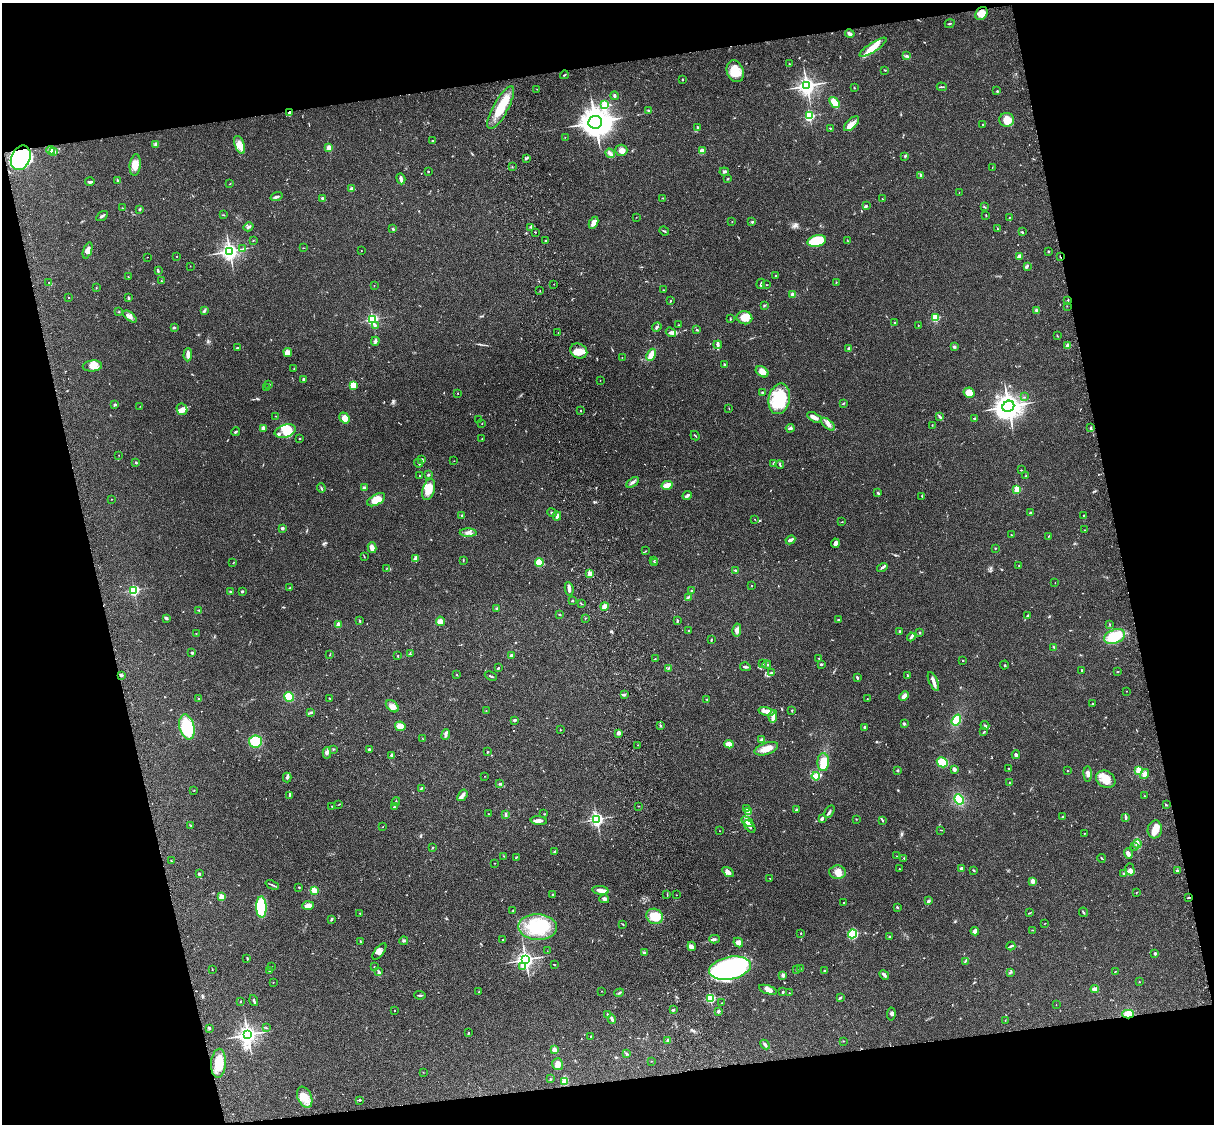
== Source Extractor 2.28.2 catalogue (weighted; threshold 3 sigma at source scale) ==
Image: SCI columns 121-4968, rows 278-4763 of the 5088 x 4927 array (HDU 1 of 3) = the unmasked area's bounding box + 8 px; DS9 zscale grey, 4 x 4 block average (1 PNG px = mean of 4 x 4 image px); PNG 1216 x 1126 px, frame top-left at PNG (2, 3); each listed source drawn as its Kron ellipse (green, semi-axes under 4 px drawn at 4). Shown black and unused: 25% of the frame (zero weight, under 3 of 4 exposures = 6% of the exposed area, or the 3 px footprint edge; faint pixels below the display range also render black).
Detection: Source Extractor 2.28.2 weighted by HDU 2 'WHT'. Background 0.096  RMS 0.0063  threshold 0.0284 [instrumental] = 3 sigma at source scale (4.5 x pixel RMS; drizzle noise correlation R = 1.50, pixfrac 1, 0.05/0.05 arcsec/px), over >= 5 px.
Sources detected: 639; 1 too faint to see at this stretch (4 x 4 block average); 5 inside a brighter object's white glare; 1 cosmic-ray / hot-pixel residue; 1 long thin detection or spike segment (spike, bleed or trail) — neither listed nor drawn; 15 coinciding with a brighter row at this scale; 47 inside a brighter listed object's ellipse — not listed separately; of the other 569, all 500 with FLUX_AUTO >= 1.02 (the completeness limit of this list) listed and drawn (69 fainter detections not listed), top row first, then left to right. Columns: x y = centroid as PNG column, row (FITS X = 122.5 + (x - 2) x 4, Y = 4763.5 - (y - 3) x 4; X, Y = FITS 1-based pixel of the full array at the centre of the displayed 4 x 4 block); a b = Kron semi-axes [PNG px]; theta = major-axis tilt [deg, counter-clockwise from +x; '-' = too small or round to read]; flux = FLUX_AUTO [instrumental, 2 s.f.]
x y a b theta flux
981 14 7 5 53 33
950 24 5 2 - 3.2
850 34 5 3 - 9.2
873 47 16 4 33 53
906 56 3 2 - 4.4
789 63 2 2 - 1.9
885 70 2 2 - 2.5
735 71 11 8 -69 68
564 75 4 2 - 2.6
683 79 3 2 - 1.9
807 86 3 3 - 1500
942 87 5 2 - 3.8
854 88 2 2 - 1.8
537 89 2 2 - 1
997 91 3 2 - 2.1
614 96 4 2 - 6.4
834 103 6 3 -54 43
605 105 2 2 - 180
501 108 24 7 61 110
648 110 3 2 - 2.5
289 112 2 2 - 4.2
809 116 2 2 - 430
1007 120 7 7 - 45
595 122 7 6 - 4600
852 124 9 5 44 22
983 124 2 2 - 5.6
697 127 2 2 - 9.1
830 128 2 2 - 3
565 137 2 2 - 1.4
432 140 2 2 - 1.6
156 144 4 3 - 6.7
240 145 9 4 -70 23
329 148 2 2 - 84
51 150 4 4 - 13
621 150 6 5 - 21
702 151 3 3 - 20
53 152 2 2 - 37
610 153 5 3 - 12
905 156 3 2 - 3.5
21 158 13 9 67 210
527 158 4 2 - 4.2
135 165 11 5 84 34
512 167 2 2 - 1
992 167 2 2 - 1.1
428 171 2 2 - 6
724 172 5 2 - 6.1
921 175 3 3 - 7.1
401 179 6 3 -71 10
728 179 2 2 - 2.8
117 180 3 2 - 3.2
90 182 5 2 - 7.8
230 184 2 2 - 2.3
352 189 3 2 - 11
959 192 2 2 - 1.5
276 197 6 2 18 9.2
323 198 3 2 - 8.1
663 198 2 2 - 1.8
882 199 2 2 - 1.5
866 206 3 2 - 3.7
984 207 4 2 - 1.8
122 208 2 2 - 2.7
140 209 3 2 - 3.4
224 215 3 2 - 2
986 215 3 2 - 2
102 216 6 2 32 8.4
636 217 2 2 - 1.2
1009 217 2 2 - 1.2
732 222 2 2 - 1.4
752 222 2 2 - 2.3
594 223 6 3 63 25
249 227 5 2 - 5.9
531 227 2 2 - 3.1
393 229 3 2 - 4.9
997 229 3 2 - 2.1
664 231 5 2 - 4.1
535 232 2 2 - 2.1
1022 232 2 2 - 4.6
253 240 2 2 - 1
545 241 2 2 - 4.5
817 241 9 5 14 120
848 241 2 2 - 1.2
303 248 2 2 - 1.4
242 249 3 2 - 2.5
88 250 8 4 71 20
230 251 3 3 - 1500
361 251 2 2 - 1
1048 251 2 2 - 8.6
177 256 2 2 - 1.6
1020 256 3 2 - 8.8
1060 256 2 2 - 9.9
147 257 2 2 - 1.1
190 266 2 2 - 1.2
1027 266 3 2 - 4.5
158 271 3 2 - 2
776 275 2 2 - 2.3
128 277 2 2 - 1.8
161 281 2 2 - 1.5
49 282 2 2 - 2.5
836 282 2 2 - 1.4
554 284 2 2 - 1.2
761 284 5 2 - 6
374 285 2 2 - 1.1
767 285 2 2 - 1.3
96 288 2 2 - 1.5
663 290 2 2 - 1.6
540 291 2 2 - 2
792 295 2 2 - 28
68 297 2 2 - 1.5
128 298 3 2 - 3.2
1068 300 2 2 - 2.8
670 301 2 2 - 1.9
764 305 3 2 - 1.8
1067 306 2 2 - 1.1
204 311 4 2 - 5.2
1037 311 3 3 - 8.6
119 312 2 2 - 2.5
130 317 8 3 -40 14
744 318 8 6 -12 45
936 318 2 2 - 240
372 319 2 2 - 630
730 319 3 2 - 3
895 323 2 2 - 2.1
375 325 2 2 - 4.5
679 325 2 2 - 2.3
918 325 2 2 - 1.2
174 327 2 2 - 5.9
657 327 5 2 - 7.5
697 330 2 2 - 3
671 332 5 3 - 7.6
558 333 2 2 - 1.1
1057 336 2 2 - 1.2
375 341 4 3 - 6.2
718 345 4 3 - 7.1
1068 345 2 2 - 85
954 346 3 2 - 3.5
237 348 2 2 - 3.1
849 349 2 2 - 35
579 351 9 7 -25 35
288 352 4 4 - 24
188 355 7 3 89 19
651 355 6 3 65 30
622 357 2 2 - 2.3
724 365 2 2 - 4.5
92 366 10 5 6 25
294 369 2 2 - 1.4
762 372 7 5 -36 26
303 379 4 2 - 3.2
600 380 2 2 - 1.1
269 384 3 2 - 2.2
353 385 2 2 - 180
267 387 2 2 - 1.6
762 392 2 2 - 1.9
457 393 2 2 - 1.2
969 393 6 5 - 40
1024 397 2 2 - 2.2
779 399 15 10 77 190
843 403 4 2 - 3
115 405 2 2 - 5.7
140 406 2 2 - 1.1
1008 406 6 5 - 3300
729 408 2 2 - 1.6
182 409 6 5 - 16
580 411 2 2 - 6.6
275 416 2 2 - 1.2
940 416 4 2 - 4.7
814 417 8 3 -30 16
344 418 6 4 -53 30
975 418 3 2 - 4
479 419 2 2 - 1.4
482 424 2 2 - 1.6
828 424 8 4 -40 16
932 425 3 2 - 1.4
263 428 2 2 - 53
790 428 4 3 - 6.8
1091 428 3 2 - 6.5
285 431 11 6 16 86
236 432 4 2 - 4
695 436 5 2 - 2.5
299 439 2 2 - 2.4
482 439 2 2 - 1.4
119 455 2 2 - 1
421 459 2 2 - 2.7
454 461 2 2 - 1.1
136 463 3 2 - 3
418 463 4 2 - 3.2
773 464 3 2 - 4.9
780 464 4 2 - 4.6
1021 470 2 2 - 2.3
428 475 3 2 - 3
419 476 3 2 - 2.1
1026 476 3 2 - 2.3
632 482 7 3 35 9.8
667 485 5 3 - 36
321 488 4 2 - 4.7
364 488 4 3 - 8.1
429 489 11 6 73 60
1017 489 2 2 - 170
878 493 3 2 - 5.5
687 496 5 2 - 8.4
922 496 2 2 - 2.2
111 499 2 2 - 1.8
376 500 10 5 29 51
552 513 5 2 - 5.7
1030 513 3 2 - 3.5
1084 515 2 2 - 1.7
462 516 2 2 - 6.1
557 516 4 2 - 12
755 519 2 2 - 2.7
842 522 2 2 - 1.4
282 528 2 2 - 13
1085 530 2 2 - 1.9
468 533 8 3 -1 15
1011 535 2 2 - 1.4
1049 536 3 2 - 1.9
790 540 5 2 - 13
835 543 5 3 - 13
372 548 5 3 - 23
995 548 2 2 - 2.1
646 551 3 2 - 2.7
364 556 3 2 - 1.8
416 558 2 2 - 63
654 560 2 2 - 1.5
463 561 2 2 - 1.8
233 563 2 2 - 1.2
539 563 4 4 - 73
654 563 2 2 - 1.6
1019 566 2 2 - 1.1
882 567 5 2 - 7.7
386 569 2 2 - 1.1
735 570 3 2 - 4.2
590 574 2 2 - 110
1055 583 2 2 - 1.2
751 586 2 2 - 3.4
290 588 4 2 - 6.1
569 589 7 2 -81 14
134 590 2 2 - 430
692 590 3 2 - 3
231 591 3 2 - 3.1
242 591 2 2 - 5.9
688 597 3 2 - 3.5
572 601 2 2 - 3.3
581 604 3 2 - 2.5
605 606 4 4 - 14
497 608 2 2 - 3.3
199 610 2 2 - 3.9
560 614 3 2 - 2.3
1027 616 2 2 - 3.5
166 618 4 2 - 4.4
585 618 2 2 - 1.2
838 620 2 2 - 4.7
360 621 2 2 - 2.2
441 621 5 4 - 20
677 621 3 2 - 4.9
338 625 2 2 - 57
1110 625 2 2 - 1.2
689 630 2 2 - 1.4
737 630 6 4 79 18
899 631 2 2 - 3.7
196 633 2 2 - 1.5
920 633 2 2 - 4.4
1114 636 11 7 21 110
911 637 4 2 - 9.7
711 639 2 2 - 2.2
1054 647 3 2 - 3.6
192 653 2 2 - 5.2
410 654 3 2 - 2.7
330 655 2 2 - 1.6
511 655 2 2 - 5.8
398 656 3 2 - 2.8
655 659 2 2 - 2.2
819 659 2 2 - 1.7
962 660 2 2 - 1.4
763 664 2 2 - 1.1
767 664 4 2 - 5.6
821 664 3 2 - 4.4
1004 665 4 2 - 3
745 667 5 2 - 7.2
498 668 2 2 - 5.2
668 669 2 2 - 1.9
1082 670 2 2 - 3.6
1117 672 3 2 - 1.7
772 673 4 2 - 4.3
121 675 3 3 - 4.9
457 675 2 2 - 1.7
491 676 6 2 -25 4.3
907 676 2 2 - 2
857 677 3 2 - 4.7
933 681 10 3 -66 16
1126 691 2 2 - 1.2
625 695 3 2 - 4
904 696 5 3 - 18
289 697 5 4 - 80
199 699 2 2 - 2.8
330 699 2 2 - 1.6
707 699 3 2 - 3.2
867 699 2 2 - 1.4
1093 703 2 2 - 2.1
392 706 7 5 -40 18
486 711 2 2 - 1.2
766 711 8 3 -11 38
792 711 3 2 - 2.1
311 713 4 2 - 4.3
773 716 6 3 80 23
515 720 3 2 - 6
956 720 6 4 54 62
904 724 2 2 - 25
985 725 4 2 - 4.2
400 726 5 4 - 36
660 726 3 2 - 2.4
187 727 13 7 -76 180
864 727 2 2 - 5.9
560 730 2 2 - 3.8
984 732 3 2 - 2.8
618 733 3 3 - 10
446 735 5 3 - 8.1
423 739 3 2 - 1.2
762 740 3 2 - 18
255 741 6 6 - 99
729 744 4 4 - 26
638 745 2 2 - 1.8
333 749 2 2 - 1.8
369 749 3 2 - 4.7
766 749 12 6 20 36
487 752 2 2 - 6
327 753 6 3 -89 8.3
391 755 3 2 - 8.6
1016 755 4 3 - 7.6
823 762 9 5 89 70
942 762 5 5 - 84
1008 768 2 2 - 1.5
954 769 4 2 - 4.6
898 770 2 2 - 5.6
1067 771 2 2 - 1.6
1139 771 2 2 - 210
1088 774 7 3 -86 14
1145 774 5 4 - 17
484 776 2 2 - 1.1
816 776 4 3 - 62
287 777 5 2 - 5.2
1106 779 10 8 -30 41
1009 783 2 2 - 1.3
499 784 3 2 - 3.8
421 788 3 2 - 3.8
194 790 2 2 - 1.4
462 795 6 3 53 10
289 796 3 2 - 3.1
1144 796 2 2 - 1.2
959 799 5 3 - 88
396 802 4 2 - 3.3
339 804 2 2 - 1.2
1166 805 2 2 - 4.3
332 806 4 2 - 3.2
639 806 2 2 - 1.5
394 807 2 2 - 2.6
746 808 4 2 - 3.2
796 810 3 2 - 5
829 811 7 2 59 8.6
748 812 2 2 - 97
489 814 3 2 - 1.8
505 814 3 2 - 3.5
544 814 2 2 - 1.6
1063 817 3 2 - 4.7
1126 817 4 2 - 8.9
822 818 4 3 - 7.2
597 819 3 2 - 760
856 819 2 2 - 1.6
882 820 4 2 - 4.2
539 821 8 3 -5 14
747 822 6 3 -34 13
191 825 2 2 - 1.4
750 826 7 4 -51 11
383 827 2 2 - 1.4
1155 829 9 7 81 33
941 830 2 2 - 1.6
719 831 2 2 - 1.2
1084 833 2 2 - 1.7
1137 844 4 2 - 6.4
1135 847 2 2 - 1.7
433 848 2 2 - 1.9
555 851 3 2 - 3.3
1128 854 5 3 - 15
504 856 2 2 - 1.3
897 856 2 2 - 1.5
516 857 2 2 - 3
904 858 2 2 - 3.4
1102 858 4 2 - 3.2
171 861 2 2 - 2.2
494 863 2 2 - 1.2
899 869 2 2 - 1.9
961 869 2 2 - 34
1130 869 6 4 -74 12
974 870 3 2 - 2.9
1177 870 2 2 - 14
728 872 6 3 -34 17
838 872 8 7 - 26
1123 873 2 2 - 2
199 874 3 2 - 5.2
770 878 2 2 - 2.6
1033 881 2 2 - 86
272 885 7 2 -22 5.1
299 887 3 2 - 2.3
314 890 3 2 - 43
600 890 8 3 -7 22
1136 892 2 2 - 1.1
667 894 2 2 - 1.5
553 895 4 2 - 4.3
676 895 2 2 - 1.2
221 897 2 2 - 97
1188 897 3 2 - 2.4
604 899 5 3 - 8
928 901 3 2 - 7.7
843 902 2 2 - 2.4
308 905 6 3 3 26
261 907 10 5 -88 160
897 907 3 2 - 3.3
513 910 2 2 - 1.8
1083 912 5 2 - 4.3
360 913 2 2 - 1.6
1029 913 3 2 - 2
654 916 8 7 - 68
331 919 4 2 - 5.6
1045 923 2 2 - 1.4
623 924 2 2 - 1.6
538 927 19 13 -3 160
1033 930 3 2 - 2.3
975 931 4 2 - 25
801 933 2 2 - 2.5
852 934 5 4 - 170
889 936 2 2 - 2.6
714 939 5 2 - 6.6
503 940 2 2 - 3.2
403 941 4 2 - 4.4
361 942 2 2 - 1.9
738 942 5 4 - 13
692 946 5 3 - 13
1011 946 4 2 - 5.1
379 951 10 4 52 16
547 951 2 2 - 1.2
644 953 3 3 - 4.8
1155 953 2 2 - 18
247 958 3 2 - 2.9
526 959 3 3 - 1200
965 961 3 2 - 2.6
554 965 3 2 - 2.1
523 966 3 3 - 6.1
272 967 2 2 - 1.1
374 967 2 2 - 3
730 968 21 11 11 660
212 969 2 2 - 1.1
797 969 2 2 - 1.4
800 969 2 2 - 1.7
269 970 3 2 - 3.3
825 971 3 2 - 3.2
379 972 3 2 - 4.5
1010 972 3 2 - 3
1115 972 3 2 - 2
783 975 3 3 - 9
884 975 5 2 - 12
273 982 2 2 - 2.2
1139 982 2 2 - 4.2
1095 989 4 2 - 19
768 990 9 3 -18 15
602 991 2 2 - 1.2
479 992 3 2 - 2.8
783 992 2 2 - 4.7
619 993 5 2 - 4
789 993 2 2 - 1.2
420 995 6 2 -3 4.7
840 997 3 2 - 3
710 998 2 2 - 440
240 1001 2 2 - 1.7
254 1001 6 2 -72 6.3
722 1003 2 2 - 1.5
1056 1005 2 2 - 1.3
394 1010 2 2 - 1.7
673 1010 2 2 - 3.3
719 1011 3 2 - 4.1
608 1014 2 2 - 2.4
891 1014 6 3 82 7
1128 1014 6 4 0 37
612 1019 5 3 - 9.6
1005 1020 2 2 - 1
209 1028 3 2 - 6.6
266 1028 2 2 - 1.8
468 1033 3 2 - 1.7
248 1035 3 3 - 1500
591 1036 2 2 - 1.5
668 1040 3 2 - 5.8
843 1041 2 2 - 1.4
765 1045 5 2 - 8.1
554 1050 2 2 - 83
626 1053 3 2 - 3.2
651 1061 2 2 - 1.1
218 1063 14 7 86 63
558 1064 6 5 - 22
423 1072 2 2 - 1.6
550 1079 2 2 - 1.3
564 1082 4 3 - 21
305 1097 11 7 -68 49
359 1100 3 2 - 3.6
Overlapping masked pixels (flux is a lower limit): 5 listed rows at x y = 289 112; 21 158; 1060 256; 1188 897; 1128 1014
Diffuse or blended objects may show on this block-average render without a row.